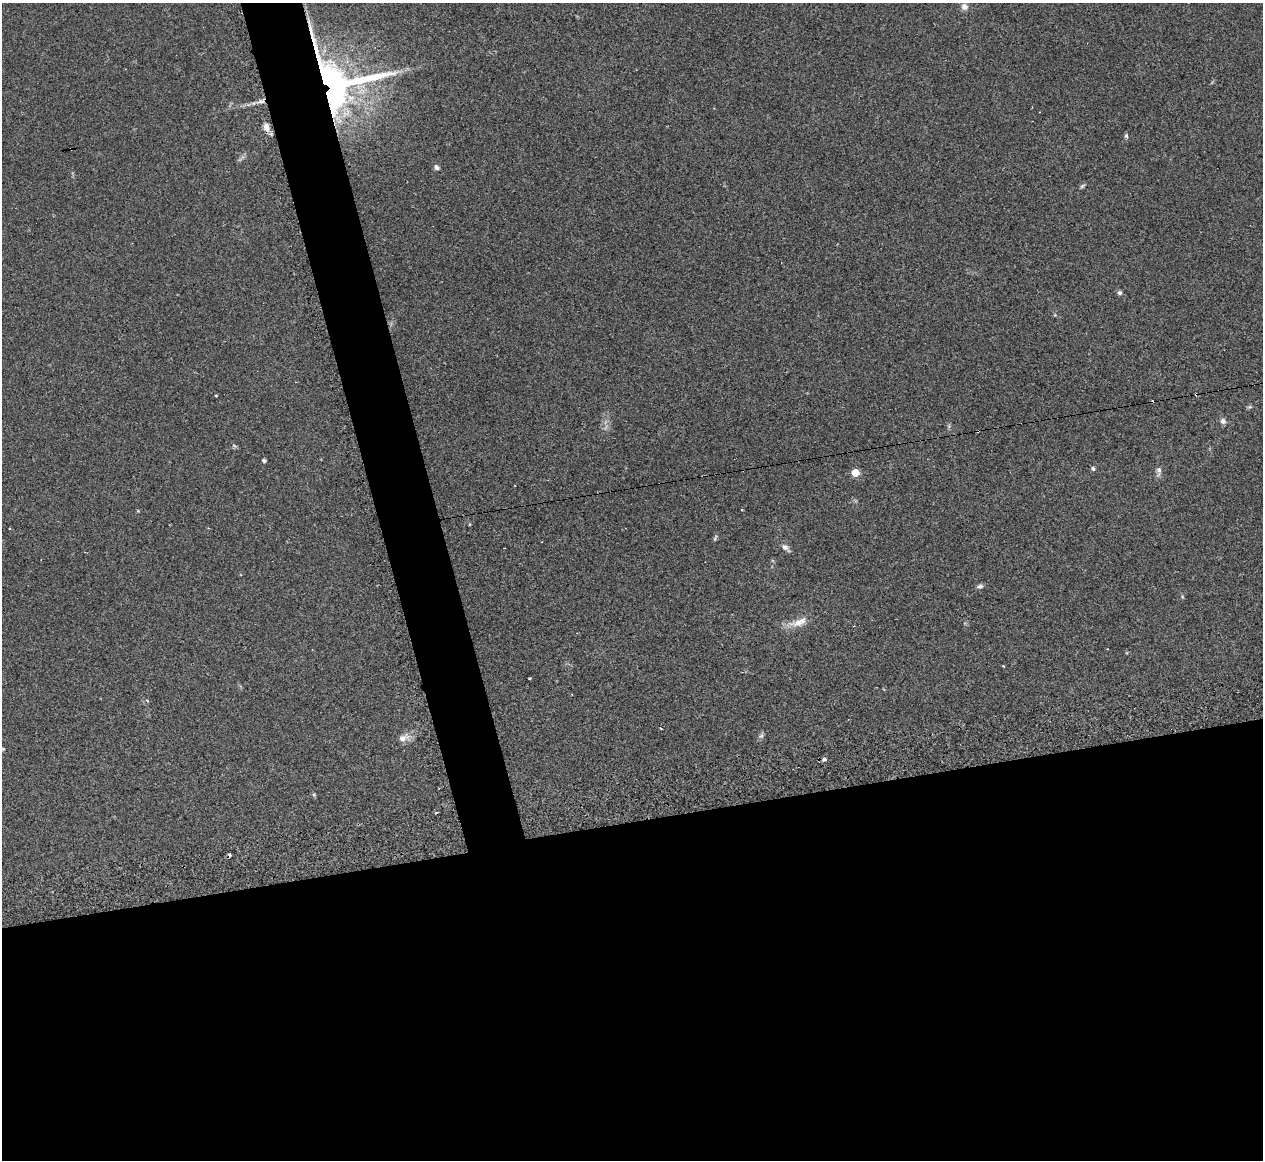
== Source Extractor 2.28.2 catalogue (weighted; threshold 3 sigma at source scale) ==
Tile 15 of 4 x 4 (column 3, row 4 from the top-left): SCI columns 2552-3812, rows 260-1417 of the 5073 x 5080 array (HDU 1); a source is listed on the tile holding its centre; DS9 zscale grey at full resolution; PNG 1265 x 1162 px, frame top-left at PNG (2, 3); no overlay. Shown black and unused: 33% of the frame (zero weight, under 2 of 3 exposures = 2% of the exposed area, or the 3 px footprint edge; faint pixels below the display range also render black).
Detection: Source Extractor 2.28.2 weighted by HDU 2 'WHT'; one run over the whole footprint, this tile lists its part. Background 0.059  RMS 0.0071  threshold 0.0318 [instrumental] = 3 sigma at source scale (4.5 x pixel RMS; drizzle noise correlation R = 1.50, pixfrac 1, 0.05/0.05 arcsec/px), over >= 5 px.
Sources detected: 36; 1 inside a brighter object's white glare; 7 cosmic-ray / hot-pixel residue — not listed; the other 28 listed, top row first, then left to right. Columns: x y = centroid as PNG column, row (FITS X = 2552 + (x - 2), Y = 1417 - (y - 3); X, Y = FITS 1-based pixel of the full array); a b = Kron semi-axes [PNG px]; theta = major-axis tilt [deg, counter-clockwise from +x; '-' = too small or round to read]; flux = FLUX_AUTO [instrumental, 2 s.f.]
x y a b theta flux
964 7 9 8 - 3.6
330 91 70 26 23 390
262 101 10 5 17 2.9
266 127 11 7 -76 4.8
1126 136 7 5 -88 1.2
437 167 7 6 - 2
1082 186 8 4 36 1.1
1120 293 6 6 - 1.7
1196 394 3 3 - 1.9
216 395 3 3 - 2
1249 407 6 4 17 1
1223 421 6 6 - 2.8
264 461 4 3 - 1.8
1093 469 5 4 - 1.6
1159 471 13 7 89 2.8
855 473 5 5 - 21
9 529 3 3 - 1.2
715 538 9 3 57 1.1
785 547 12 6 -43 2.9
980 586 9 5 15 1.8
798 623 25 9 9 9.1
1003 666 3 2 - 1.3
529 679 3 3 - 1.2
761 736 8 6 61 1.7
403 738 18 10 19 5.6
3 749 6 4 -31 0.98
824 759 5 4 - 2.9
314 795 5 5 - 0.9
Overlapping masked pixels (flux is a lower limit): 4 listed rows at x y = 330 91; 262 101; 266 127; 1196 394
Isophote crosses this tile's border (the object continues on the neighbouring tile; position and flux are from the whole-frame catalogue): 1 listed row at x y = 3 749